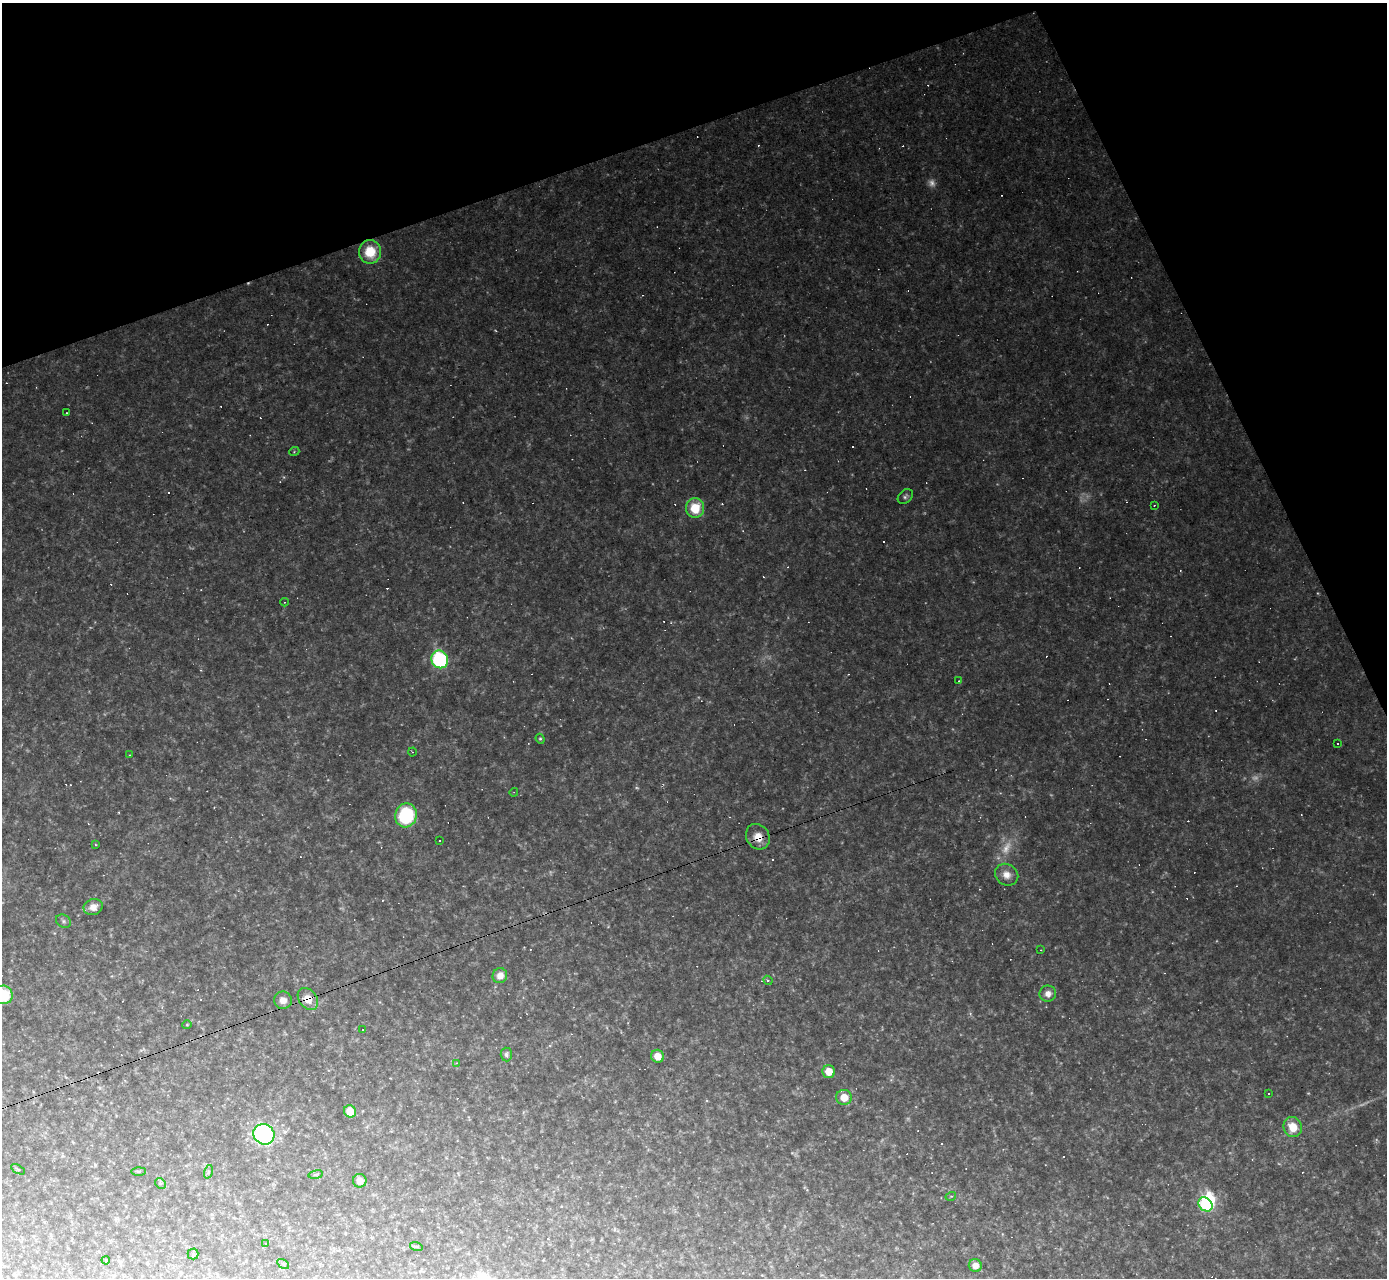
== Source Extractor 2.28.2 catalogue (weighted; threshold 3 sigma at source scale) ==
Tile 3 of 4 x 4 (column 3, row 1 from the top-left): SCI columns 2772-4156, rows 3975-5250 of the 5542 x 5528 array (HDU 1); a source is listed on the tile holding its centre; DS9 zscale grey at full resolution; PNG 1389 x 1280 px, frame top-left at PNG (2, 3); each listed source drawn as its Kron ellipse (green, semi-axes under 4 px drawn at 4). Shown black and unused: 18% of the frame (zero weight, under 2 of 3 exposures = <1% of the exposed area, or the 3 px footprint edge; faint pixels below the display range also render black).
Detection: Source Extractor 2.28.2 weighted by HDU 2 'WHT'; one run over the whole footprint, this tile lists its part. Background 0.108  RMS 0.011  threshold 0.0499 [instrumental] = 3 sigma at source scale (4.5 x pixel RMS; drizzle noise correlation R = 1.50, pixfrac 1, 0.05/0.05 arcsec/px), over >= 5 px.
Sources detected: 118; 10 too faint to see at this stretch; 1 inside a brighter object's white glare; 54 cosmic-ray / hot-pixel residue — neither listed nor drawn; the other 53 listed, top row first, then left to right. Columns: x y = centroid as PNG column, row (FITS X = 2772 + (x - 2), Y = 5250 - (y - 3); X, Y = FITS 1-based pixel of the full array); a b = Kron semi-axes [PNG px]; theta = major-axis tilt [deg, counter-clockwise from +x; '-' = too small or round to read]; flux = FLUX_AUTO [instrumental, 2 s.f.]
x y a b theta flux
370 252 12 11 - 35
66 413 3 2 - 0.77
294 452 5 3 - 0.98
905 496 8 6 43 2.9
1154 505 3 2 - 0.65
695 508 10 9 - 33
284 602 4 3 - 1.1
440 659 9 8 - 140
959 681 3 2 - 1.1
540 739 5 4 - 1.5
1338 743 3 3 - 6.5
412 752 4 3 - 0.87
129 755 2 2 - 0.56
514 792 4 3 - 0.93
406 815 12 11 - 89
758 837 13 11 -55 16
440 841 2 2 - 0.92
95 845 3 2 - 1
1007 875 12 10 -31 11
93 907 10 8 20 8.9
63 921 8 6 -33 2.7
1041 950 2 2 - 0.61
500 976 7 7 - 10
768 980 5 4 - 1.3
1048 994 8 8 - 8.5
3 995 9 9 - 50
308 999 12 8 -52 16
283 1000 9 8 - 7.9
187 1025 4 4 - 1.1
362 1029 3 2 - 1.4
506 1055 7 5 -86 3.4
658 1056 6 6 - 13
456 1063 4 3 - 1.2
829 1072 6 6 - 15
1268 1094 3 2 - 1.3
844 1097 8 7 - 16
350 1111 6 6 - 20
1293 1127 10 9 - 21
264 1134 11 10 - 250
18 1169 7 3 -29 1.2
139 1171 7 4 0 1.4
208 1172 7 4 72 2
316 1175 7 3 9 1.4
360 1181 7 6 - 8.3
160 1183 6 4 -45 1.9
951 1196 5 3 - 0.99
1205 1204 8 6 -46 95
266 1244 3 2 - 0.9
416 1246 6 4 -18 1.5
193 1254 5 5 - 1.7
106 1260 4 3 - 0.89
283 1264 6 4 -34 1.6
975 1265 6 6 - 9.6
Overlapping masked pixels (flux is a lower limit): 2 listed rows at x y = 758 837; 308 999
Isophote crosses this tile's border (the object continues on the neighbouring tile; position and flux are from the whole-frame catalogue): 1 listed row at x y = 3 995
Unlisted compact peaks at least as high as the median listed source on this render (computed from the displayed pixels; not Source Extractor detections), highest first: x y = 284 477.